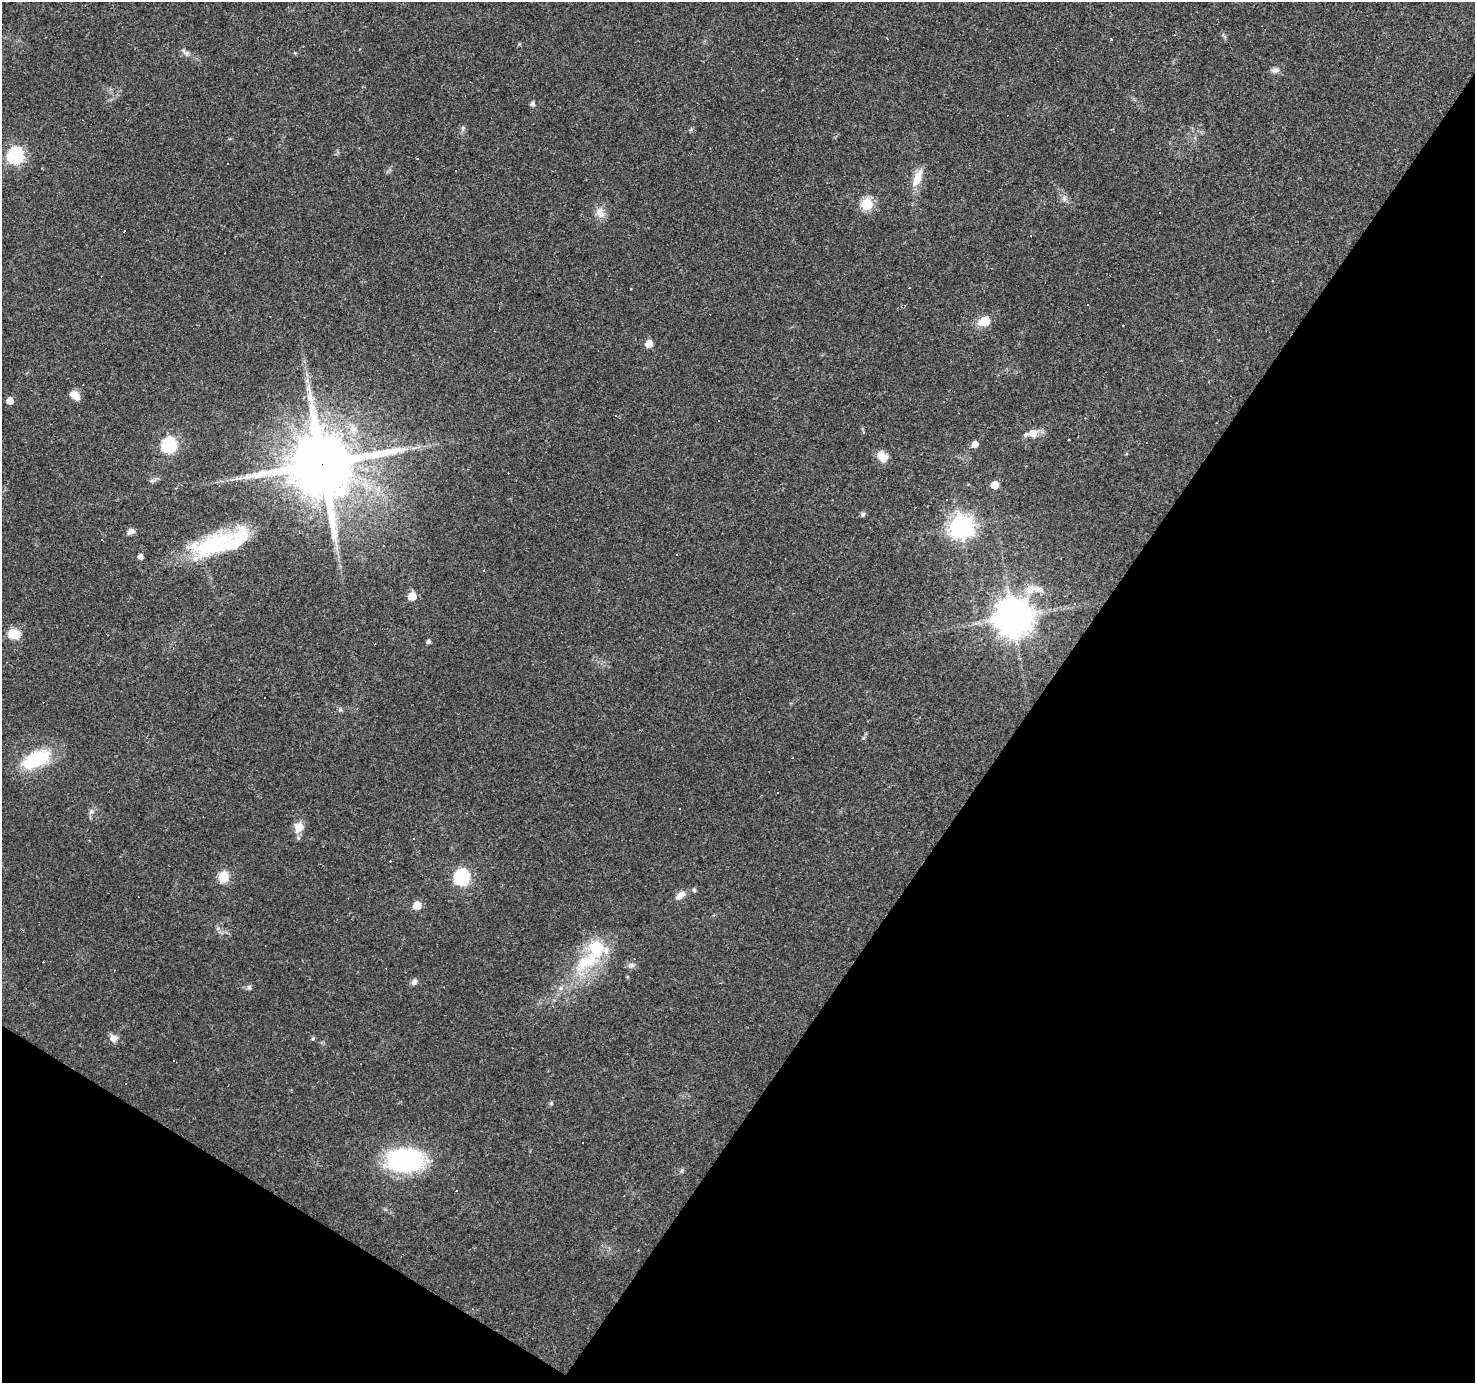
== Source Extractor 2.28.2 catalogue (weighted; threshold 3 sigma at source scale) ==
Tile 15 of 4 x 4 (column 3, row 4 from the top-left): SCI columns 2947-4419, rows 184-1564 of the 5893 x 5957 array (HDU 1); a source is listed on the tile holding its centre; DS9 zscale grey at full resolution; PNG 1477 x 1385 px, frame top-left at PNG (2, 2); no overlay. Shown black and unused: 34% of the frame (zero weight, under 3 of 4 exposures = <1% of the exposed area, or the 3 px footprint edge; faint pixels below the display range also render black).
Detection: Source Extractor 2.28.2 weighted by HDU 2 'WHT'; one run over the whole footprint, this tile lists its part. Background 0.0361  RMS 0.0038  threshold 0.017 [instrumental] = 3 sigma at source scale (4.5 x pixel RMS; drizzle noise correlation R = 1.50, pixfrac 1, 0.0396/0.0396 arcsec/px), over >= 5 px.
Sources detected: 112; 48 cosmic-ray / hot-pixel residue — not listed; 4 inside a brighter listed object's ellipse — not listed separately; the other 60 listed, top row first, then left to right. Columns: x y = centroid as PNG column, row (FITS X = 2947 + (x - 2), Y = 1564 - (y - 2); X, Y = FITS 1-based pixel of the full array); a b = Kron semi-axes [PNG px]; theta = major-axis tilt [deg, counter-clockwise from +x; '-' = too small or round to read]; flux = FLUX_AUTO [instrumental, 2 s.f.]
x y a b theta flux
1111 40 3 3 - 1.8
186 53 10 7 -10 1.4
796 59 3 2 - 0.4
1275 70 11 7 9 1.7
532 104 5 4 - 1.5
463 128 6 5 - 0.77
691 129 6 5 - 0.59
15 155 7 7 - 93
417 158 3 2 - 0.46
917 178 25 9 69 6.1
1064 198 10 5 -90 1.3
867 204 6 6 - 32
1160 212 3 3 - 0.51
600 213 15 11 -72 3.6
1273 281 3 2 - 0.28
985 321 10 8 23 8.2
649 344 5 5 - 6.1
307 381 7 4 -71 0.96
75 395 12 8 -42 3.4
10 401 5 5 - 4
1032 433 16 8 10 4.3
975 444 5 5 - 3.4
169 445 7 7 - 69
883 457 14 12 -34 3.9
322 464 19 18 - 4100
995 485 5 5 - 6.3
863 514 7 6 - 0.82
961 527 8 8 - 310
131 532 9 6 23 1.9
101 540 3 3 - 1.6
214 544 62 26 22 37
383 545 3 2 - 0.25
676 554 3 3 - 1.3
140 557 5 4 - 2.3
484 570 3 2 - 0.3
1030 589 14 12 73 4.4
412 596 6 5 - 9.4
1013 617 11 10 - 960
14 634 11 8 -6 8.4
428 642 4 4 - 1.1
340 709 7 5 -69 0.75
36 759 33 16 28 24
778 793 3 2 - 0.33
91 811 8 8 - 1.4
299 827 16 12 70 4.1
223 877 6 6 - 23
462 877 7 7 - 77
694 890 5 5 - 0.9
680 895 14 8 38 2.9
417 906 9 8 - 3.7
586 962 41 21 28 22
631 965 11 7 12 1.3
414 982 9 6 60 1.4
249 987 7 6 - 0.98
113 1038 11 9 -28 2.5
313 1039 5 4 - 0.62
551 1103 5 5 - 0.48
405 1160 34 21 -1 61
682 1170 7 4 72 0.6
602 1245 3 3 - 1.4
Overlapping masked pixels (flux is a lower limit): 1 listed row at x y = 322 464